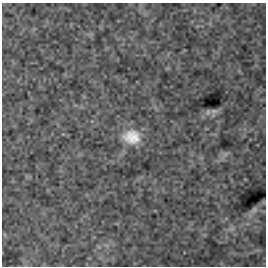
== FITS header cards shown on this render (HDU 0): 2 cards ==
NAXIS1  =                  264
NAXIS2  =                  264

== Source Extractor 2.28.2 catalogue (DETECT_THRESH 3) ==
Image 264 x 264 px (HDU 0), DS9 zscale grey, 1 PNG px = 1 image px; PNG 268 x 268 px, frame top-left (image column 1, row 264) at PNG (2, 3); no overlay
Background -9.18e-34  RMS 1.4e-32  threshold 4.07e-32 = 3 sigma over >= 5 px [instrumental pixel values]
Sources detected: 7; all 7 listed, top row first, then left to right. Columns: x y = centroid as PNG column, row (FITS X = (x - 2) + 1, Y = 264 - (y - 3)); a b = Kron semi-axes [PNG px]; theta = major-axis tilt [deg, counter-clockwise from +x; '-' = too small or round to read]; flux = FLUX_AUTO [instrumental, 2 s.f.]
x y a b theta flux
214 111 12 7 9 3.4e-30
208 112 8 6 66 2.7e-30
132 137 25 19 -7 2.6e-29
225 154 11 6 45 3.7e-30
254 210 13 7 40 3.7e-30
232 229 9 4 9 2.6e-30
99 247 7 4 -18 1.3e-30